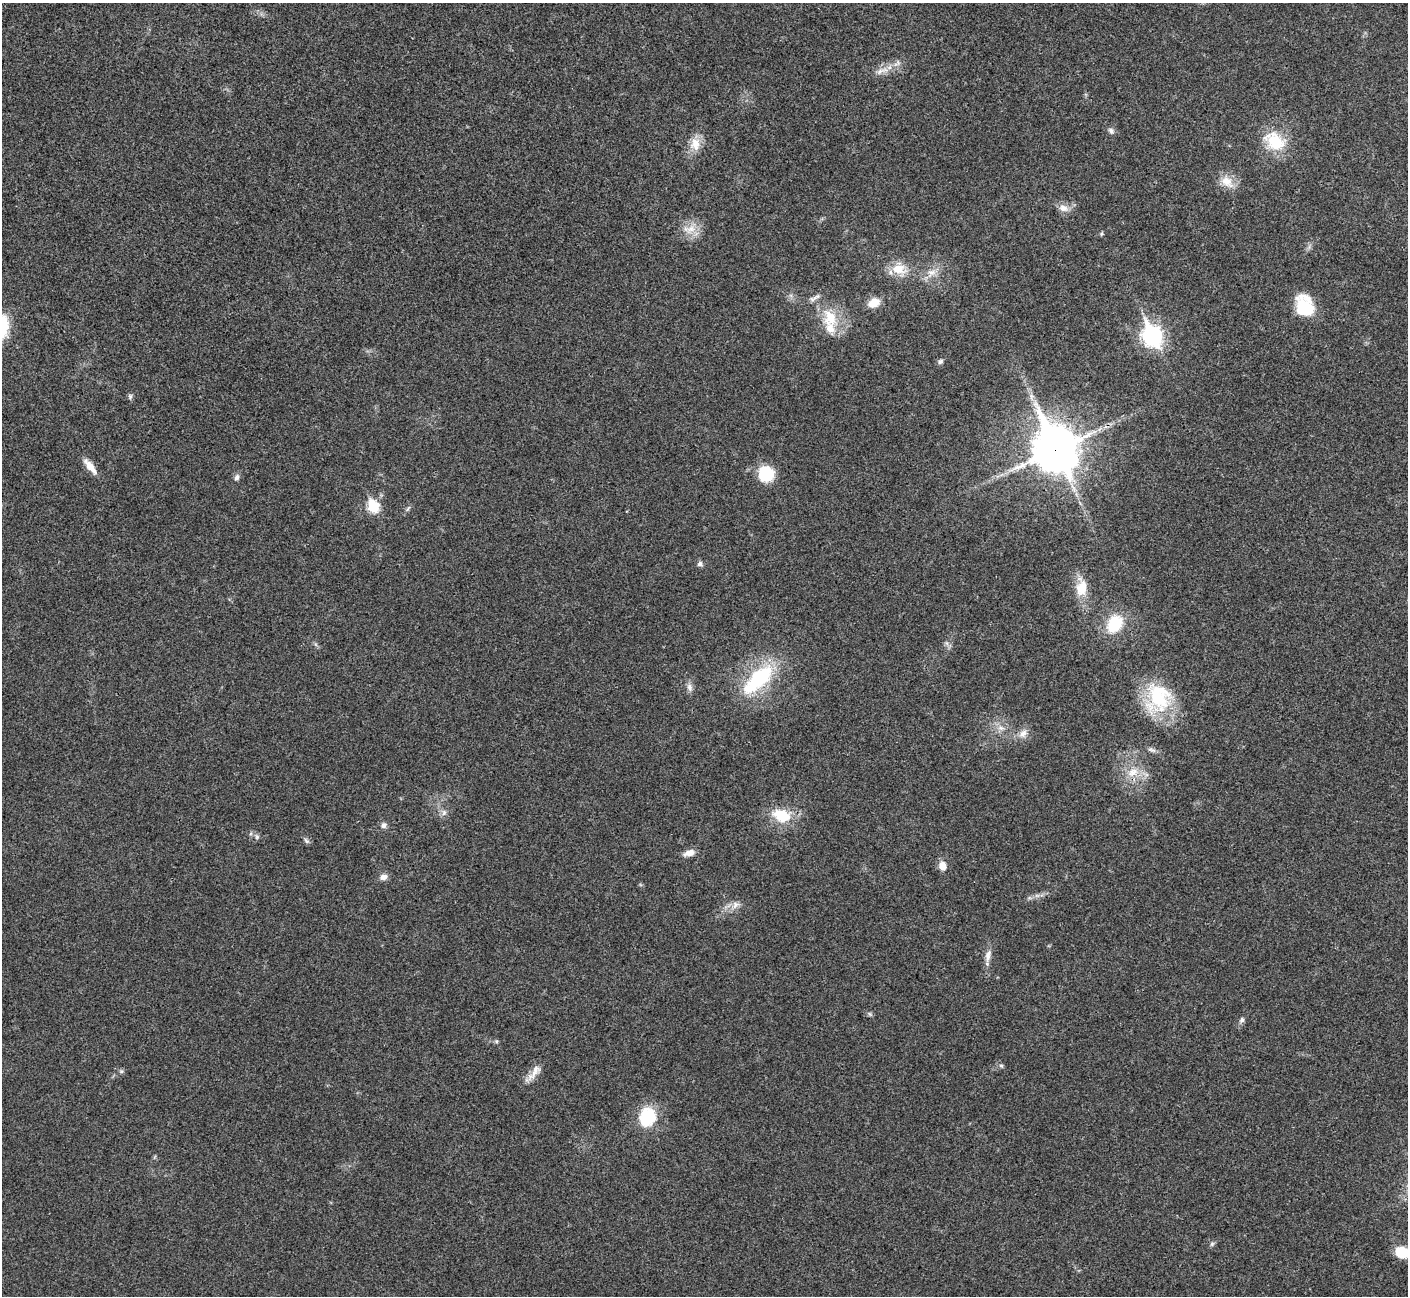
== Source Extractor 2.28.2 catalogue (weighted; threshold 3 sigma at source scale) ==
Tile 10 of 4 x 4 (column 2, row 3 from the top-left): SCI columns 1408-2813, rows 1450-2743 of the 5630 x 5618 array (HDU 1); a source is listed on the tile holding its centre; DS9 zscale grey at full resolution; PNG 1410 x 1298 px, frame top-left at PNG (2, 3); no overlay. Shown black and unused: <1% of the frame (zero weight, under 3 of 4 exposures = <1% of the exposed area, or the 3 px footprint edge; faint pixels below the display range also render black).
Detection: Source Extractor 2.28.2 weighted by HDU 2 'WHT'; one run over the whole footprint, this tile lists its part. Background 0.0222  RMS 0.004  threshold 0.018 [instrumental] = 3 sigma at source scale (4.5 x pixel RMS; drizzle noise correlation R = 1.50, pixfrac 1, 0.05/0.05 arcsec/px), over >= 5 px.
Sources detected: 53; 2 inside a brighter listed object's ellipse — not listed separately; the other 51 listed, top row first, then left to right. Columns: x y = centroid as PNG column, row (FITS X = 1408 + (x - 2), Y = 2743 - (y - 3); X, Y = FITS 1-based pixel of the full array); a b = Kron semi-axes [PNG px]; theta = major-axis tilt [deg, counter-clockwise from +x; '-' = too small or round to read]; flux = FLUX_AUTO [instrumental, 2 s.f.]
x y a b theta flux
880 71 15 7 24 2.9
1111 131 9 6 -64 1.2
1274 141 28 19 -35 15
695 144 18 14 82 5.8
1227 182 21 13 -40 5.6
1064 208 14 10 -20 3
691 229 18 9 18 4.6
1101 234 6 4 71 0.5
898 269 20 13 -7 7.7
932 273 13 8 25 3.2
814 298 14 6 29 1.7
874 303 12 9 28 5.6
1304 306 22 18 -75 17
830 318 26 19 -78 13
1152 336 10 8 -65 180
940 362 8 6 23 0.97
130 396 7 6 - 0.85
1055 449 17 14 -65 1400
90 466 24 8 -51 4.3
766 474 14 13 - 18
237 477 8 6 76 1.3
373 507 7 6 - 29
408 509 10 3 50 0.73
700 564 8 7 - 1.1
1081 589 21 15 -60 7.2
1115 624 19 15 56 16
758 679 48 20 44 31
689 687 11 7 -74 1.8
1158 698 40 32 81 28
1001 728 10 6 -8 1.9
1023 734 13 9 42 2.9
1152 750 13 4 -20 1.3
1133 772 16 12 30 6.1
444 812 9 6 75 1.5
782 815 25 16 -20 12
384 825 7 7 - 1.5
257 837 7 6 - 0.9
306 841 9 5 -45 0.99
689 853 14 7 17 2.8
942 866 10 8 -83 3.7
383 877 10 7 12 2.2
735 905 11 9 54 2.5
988 955 18 7 78 2.8
870 1014 6 4 -71 0.59
1242 1020 8 6 63 1.1
1001 1065 6 4 -1 0.65
121 1071 6 4 -18 0.62
534 1072 28 8 53 4.1
647 1117 20 17 70 18
1212 1244 7 5 45 0.77
1402 1252 15 11 -16 9.1
Overlapping masked pixels (flux is a lower limit): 1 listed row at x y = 1055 449
Isophote crosses this tile's border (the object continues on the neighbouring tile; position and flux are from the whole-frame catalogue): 1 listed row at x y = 1402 1252